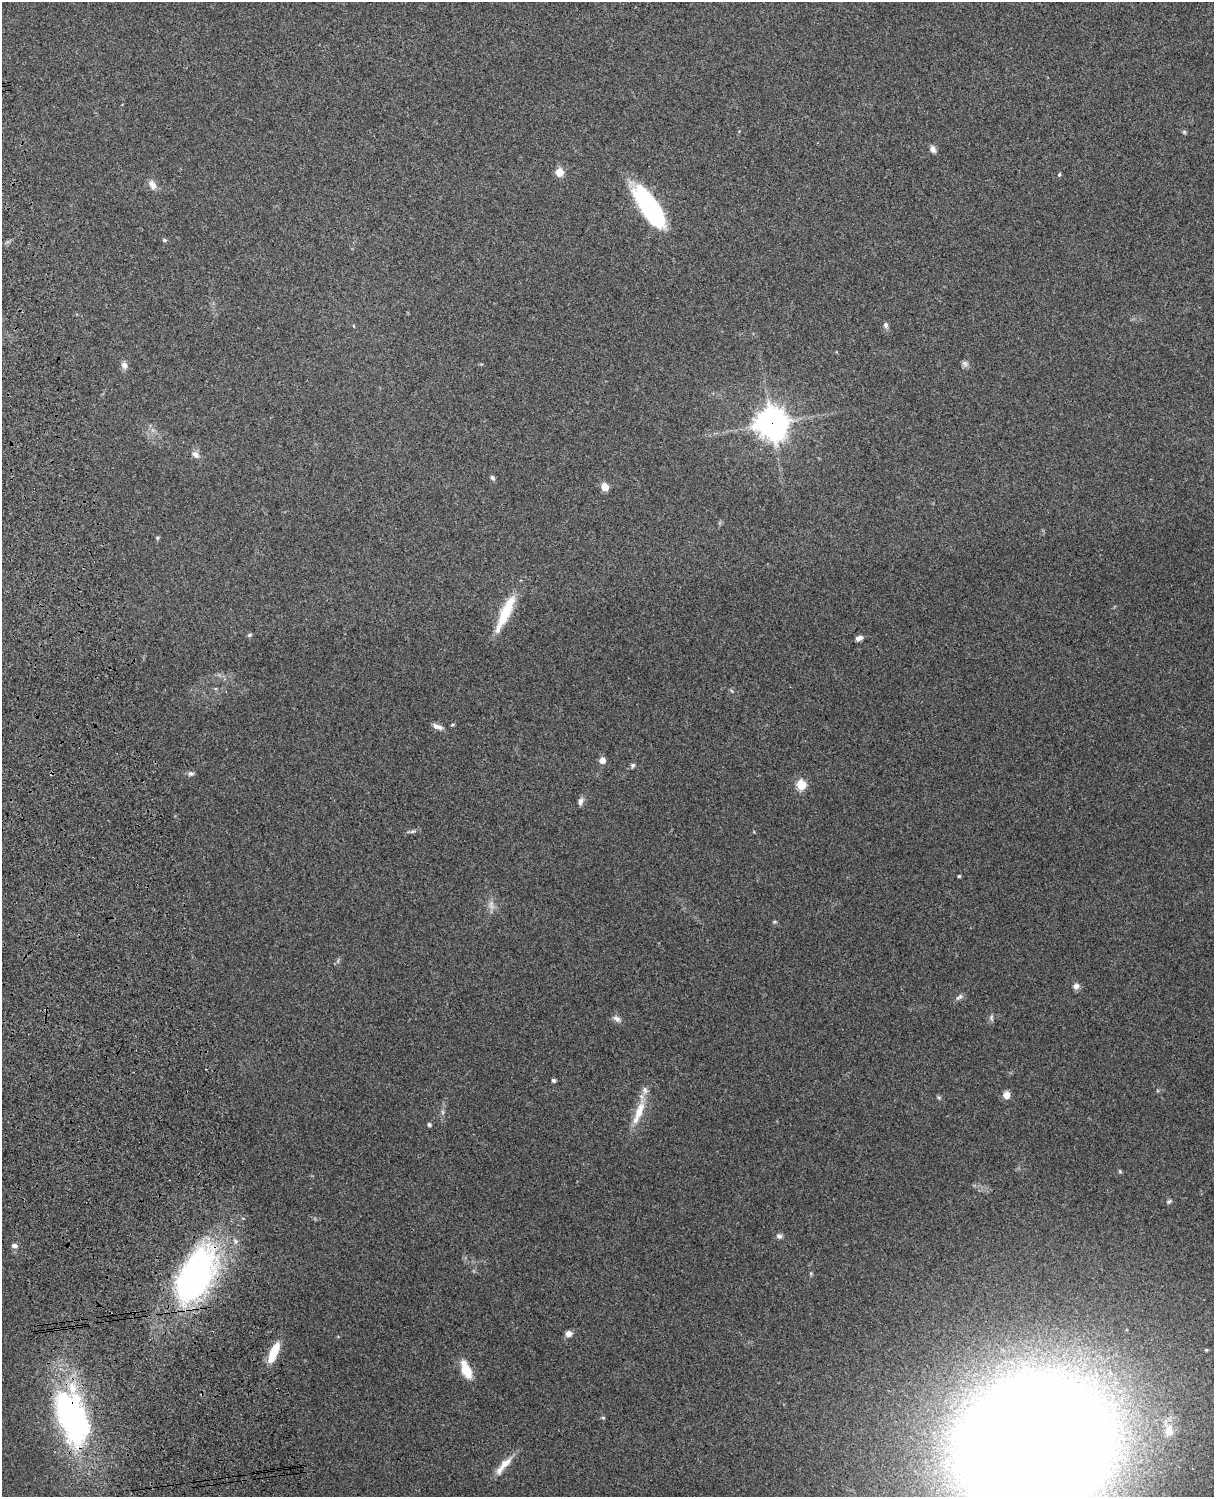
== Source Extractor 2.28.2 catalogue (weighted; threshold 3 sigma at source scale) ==
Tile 7 of 4 x 3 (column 3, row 2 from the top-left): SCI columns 2544-3755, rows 1661-3155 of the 5088 x 4928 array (HDU 1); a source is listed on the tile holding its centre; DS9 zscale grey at full resolution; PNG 1216 x 1499 px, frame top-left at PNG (2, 2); no overlay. Shown black and unused: <1% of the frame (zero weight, under 3 of 4 exposures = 6% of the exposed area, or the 3 px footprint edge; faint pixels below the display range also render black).
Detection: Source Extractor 2.28.2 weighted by HDU 2 'WHT'; one run over the whole footprint, this tile lists its part. Background 0.264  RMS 0.0089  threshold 0.0402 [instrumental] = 3 sigma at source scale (4.5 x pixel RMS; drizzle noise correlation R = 1.50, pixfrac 1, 0.05/0.05 arcsec/px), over >= 5 px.
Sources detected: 57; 1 too faint to see at this stretch — not listed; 3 inside a brighter listed object's ellipse — not listed separately; the other 53 listed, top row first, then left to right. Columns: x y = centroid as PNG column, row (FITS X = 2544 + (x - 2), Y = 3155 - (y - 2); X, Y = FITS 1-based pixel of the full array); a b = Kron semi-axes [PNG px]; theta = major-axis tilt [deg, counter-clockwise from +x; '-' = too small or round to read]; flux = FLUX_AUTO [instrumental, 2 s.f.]
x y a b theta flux
1184 132 6 5 - 1.3
933 149 9 6 -64 3.5
559 172 5 5 - 26
1059 175 4 4 - 1.5
152 185 14 9 -63 5.5
650 207 50 17 -56 96
164 240 6 5 - 1.3
886 325 8 6 -75 2.5
354 326 4 3 - 0.71
965 363 9 7 -44 2.6
124 365 9 7 -66 4.1
772 423 11 10 - 1200
196 455 11 7 -51 4.5
492 478 7 5 -60 2
605 487 5 5 - 21
157 538 5 5 - 1.1
505 612 46 10 65 32
249 635 6 4 17 1.5
859 638 8 5 23 3.7
452 725 5 3 - 1.1
436 726 10 7 -33 3.7
602 760 7 7 - 5.6
633 765 6 5 - 1.9
191 773 8 6 0 2.3
801 785 6 5 - 42
580 801 10 6 74 3.3
412 831 8 4 18 1.9
959 876 4 3 - 1.1
774 922 5 4 - 1.1
1076 986 8 7 - 3.8
959 997 12 5 38 2.6
617 1018 12 7 -40 3.6
991 1018 8 6 90 2.1
553 1080 4 4 - 2.4
1006 1095 8 8 - 5.8
939 1097 6 4 17 1.2
443 1112 7 4 -89 1.7
639 1113 37 9 68 18
429 1125 5 4 - 1.8
1120 1171 5 4 - 1.2
1169 1202 7 5 38 1.6
779 1236 8 7 - 2.6
15 1246 8 5 0 3.4
195 1276 57 29 62 290
569 1334 7 6 - 4.8
1206 1350 4 4 - 0.99
274 1352 24 8 67 22
466 1370 23 10 -67 17
73 1418 65 31 -72 210
603 1418 5 4 - 1.2
1169 1431 15 10 -77 10
1036 1446 79 70 23 5400
505 1464 28 9 44 11
Overlapping masked pixels (flux is a lower limit): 3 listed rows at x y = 772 423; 195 1276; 73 1418
Isophote crosses this tile's border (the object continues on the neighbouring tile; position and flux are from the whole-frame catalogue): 1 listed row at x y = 1036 1446